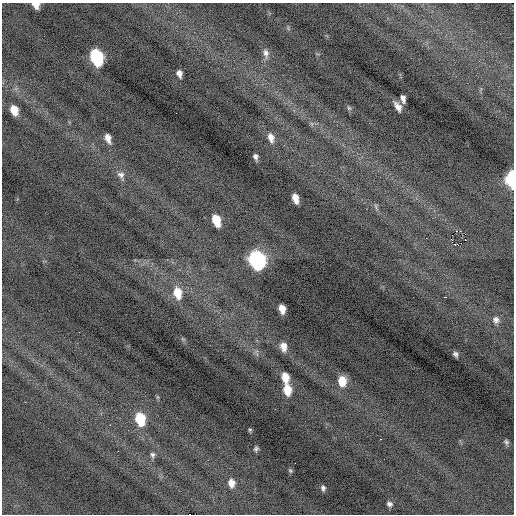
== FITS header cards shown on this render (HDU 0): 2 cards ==
NAXIS1  =                  512 / Axis length
NAXIS2  =                  512 / Axis length

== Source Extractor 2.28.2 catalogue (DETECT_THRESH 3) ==
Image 512 x 512 px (HDU 0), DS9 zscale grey, 1 PNG px = 1 image px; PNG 516 x 516 px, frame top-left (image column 1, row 512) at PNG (2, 3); no overlay
Background -0.183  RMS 0.76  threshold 2.29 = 3 sigma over >= 5 px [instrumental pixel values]
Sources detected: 49; all 49 listed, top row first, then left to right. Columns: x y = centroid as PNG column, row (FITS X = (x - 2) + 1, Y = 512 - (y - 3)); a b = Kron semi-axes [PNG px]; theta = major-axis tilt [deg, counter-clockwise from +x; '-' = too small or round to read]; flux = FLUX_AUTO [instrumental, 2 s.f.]
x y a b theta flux
36 5 7 6 - 430
266 53 13 8 -75 280
96 57 11 8 -72 6100
179 74 7 5 -75 240
403 98 7 4 -79 210
398 107 10 5 -57 310
349 108 7 5 -44 82
14 110 9 6 -71 650
176 113 2 2 - 80
312 124 7 4 -71 97
108 138 9 5 -72 340
271 138 12 7 -72 370
255 157 5 4 - 150
121 175 10 8 -18 230
511 179 12 6 89 2200
295 198 9 5 -72 470
376 206 9 3 -77 88
216 220 10 6 -72 1200
460 231 2 2 - 800
426 238 2 2 - 90
451 239 3 2 - 310
465 240 3 2 - 150
457 245 5 3 - 650
257 260 11 9 -72 12000
177 293 14 9 -76 990
445 297 4 2 - 190
282 309 8 5 -74 500
496 320 9 8 - 230
79 332 2 2 - 45
283 347 11 7 -78 440
455 354 6 4 -58 130
285 377 10 7 -77 680
342 381 11 8 -85 980
287 390 11 8 -82 990
25 402 3 2 - 130
140 419 11 8 -76 2000
110 425 2 2 - 410
250 430 5 4 - 64
380 439 3 2 - 160
506 442 7 5 -53 110
256 449 5 4 - 110
118 451 2 2 - 130
152 455 8 6 -86 140
295 463 2 2 - 280
290 471 7 5 -48 84
231 483 8 6 -80 420
323 488 7 5 -77 150
389 504 6 5 - 150
190 514 3 2 - 970
At the frame edge (FLAGS 8, measured only in part): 3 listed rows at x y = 36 5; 511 179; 190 514